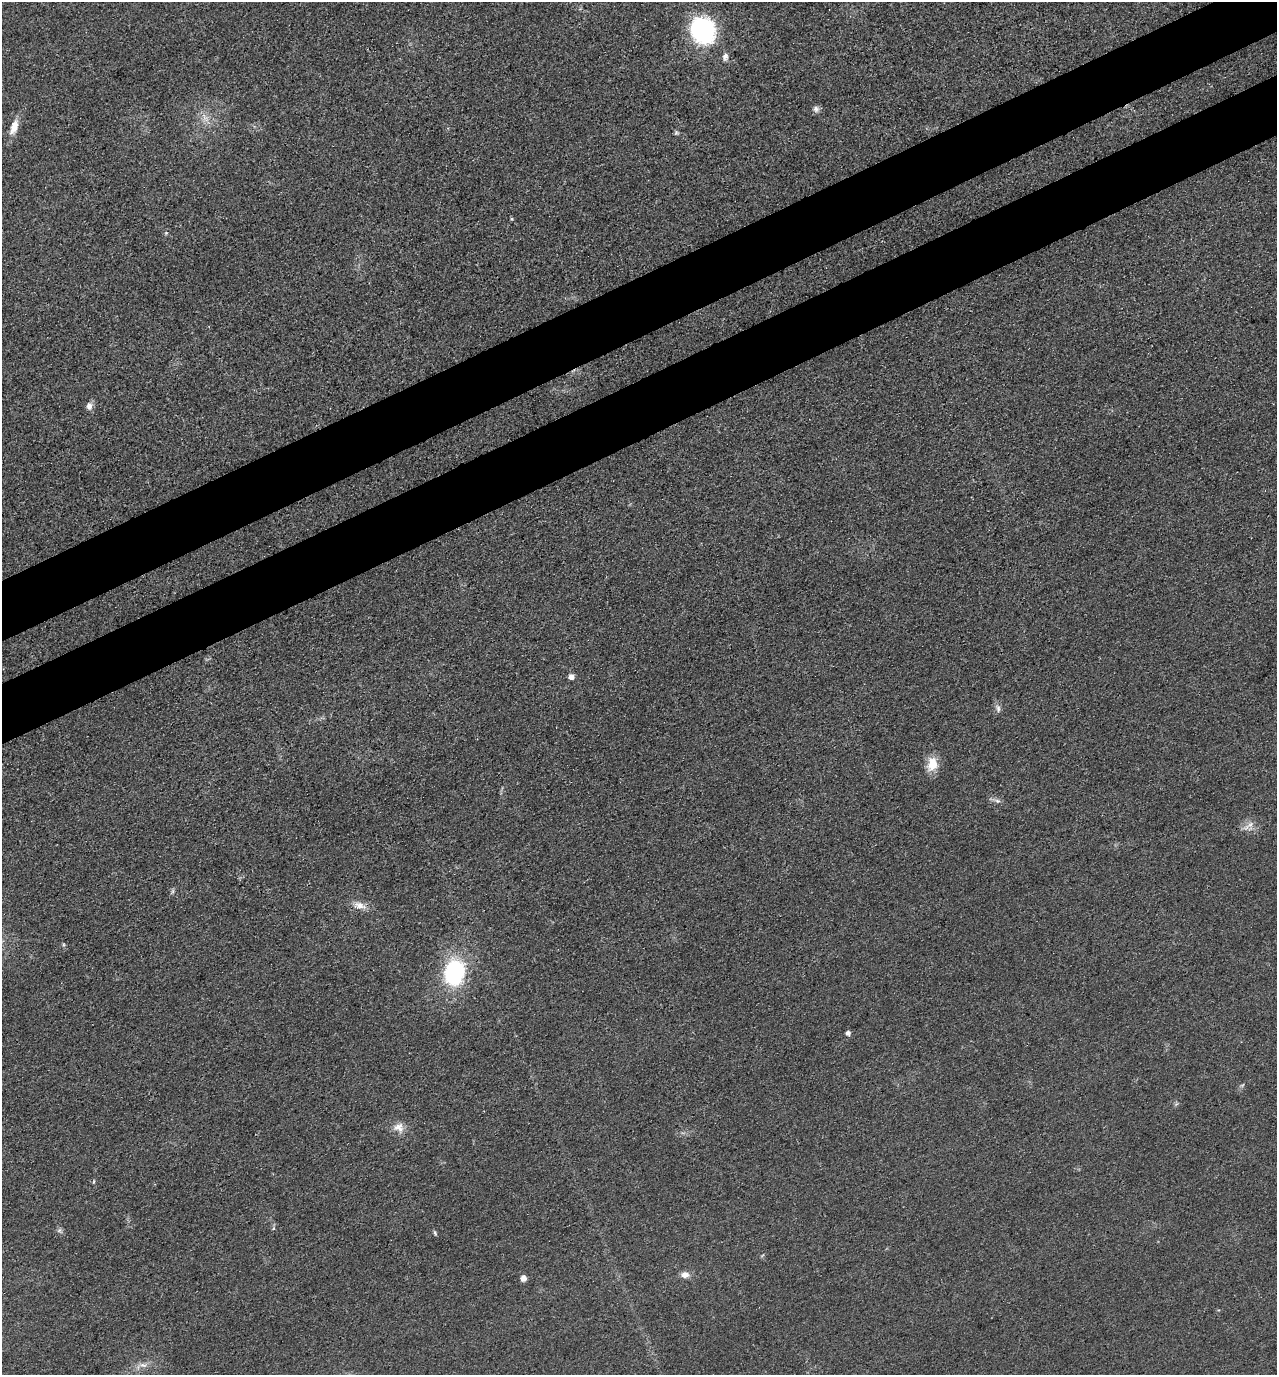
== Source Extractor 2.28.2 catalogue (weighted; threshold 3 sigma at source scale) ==
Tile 10 of 4 x 4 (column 2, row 3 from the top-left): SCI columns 1465-2739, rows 1459-2831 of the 5608 x 5664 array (HDU 1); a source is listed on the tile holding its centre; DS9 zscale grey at full resolution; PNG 1279 x 1377 px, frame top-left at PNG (2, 2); no overlay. Shown black and unused: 9% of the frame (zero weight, under 3 of 4 exposures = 7% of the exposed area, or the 3 px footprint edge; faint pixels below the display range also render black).
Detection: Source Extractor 2.28.2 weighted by HDU 2 'WHT'; one run over the whole footprint, this tile lists its part. Background 0.049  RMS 0.0096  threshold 0.0433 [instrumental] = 3 sigma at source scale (4.5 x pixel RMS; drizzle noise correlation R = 1.50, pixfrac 1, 0.05/0.05 arcsec/px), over >= 5 px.
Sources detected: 25; all 25 listed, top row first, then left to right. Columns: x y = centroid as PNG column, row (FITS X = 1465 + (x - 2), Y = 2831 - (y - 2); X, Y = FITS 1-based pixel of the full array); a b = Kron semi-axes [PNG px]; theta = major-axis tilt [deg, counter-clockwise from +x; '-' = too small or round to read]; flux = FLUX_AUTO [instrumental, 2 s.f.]
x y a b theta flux
702 30 23 18 -58 150
725 56 9 6 76 4
816 109 9 7 -77 3.4
205 117 11 5 -63 5.1
14 127 20 9 70 12
676 133 6 6 - 1.6
512 219 5 4 - 1.1
166 233 5 5 - 1.4
89 406 10 7 -88 5.1
571 677 5 5 - 6
998 708 12 6 -84 3.5
932 764 19 13 80 15
997 801 10 5 -13 3.2
1250 824 11 8 43 6.1
173 891 7 4 89 1.7
359 905 20 9 -15 8.9
454 973 26 18 79 100
848 1033 4 4 - 4.6
1176 1104 6 5 - 1.5
399 1128 15 13 -27 9.4
94 1182 6 3 71 0.92
435 1233 8 4 -55 1.5
685 1275 10 8 7 6
523 1278 7 6 - 5.2
143 1365 11 6 -15 4.6